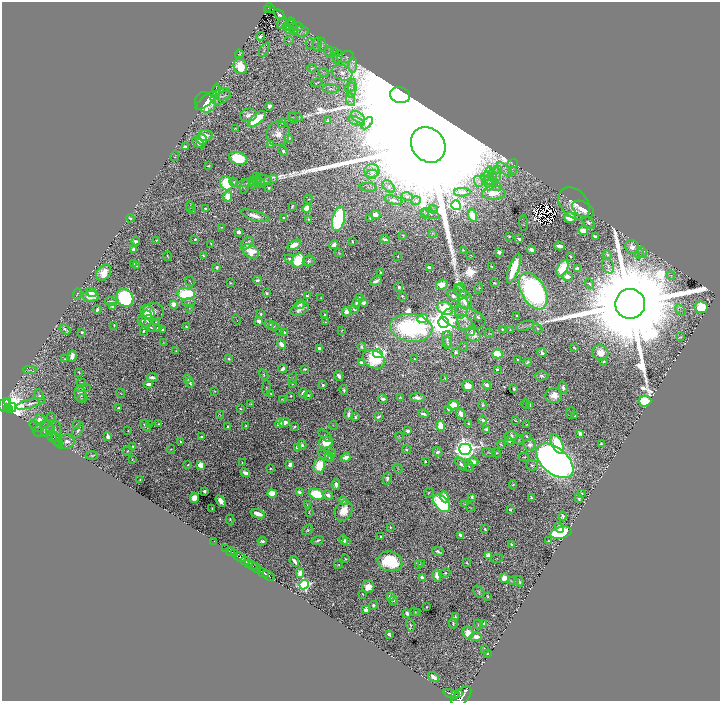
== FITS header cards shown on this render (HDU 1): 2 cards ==
NAXIS1  =                 1436
NAXIS2  =                 1397

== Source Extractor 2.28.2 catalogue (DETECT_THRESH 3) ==
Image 1436 x 1397 px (HDU 1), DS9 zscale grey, zoomed out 1/2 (1 PNG px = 2 x 2 image px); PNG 722 x 703 px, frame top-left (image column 1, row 1397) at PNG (2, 2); each listed source drawn as its Kron ellipse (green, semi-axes under 4 px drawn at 4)
Background 2.09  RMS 0.01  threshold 0.0304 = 3 sigma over >= 5 px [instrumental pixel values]
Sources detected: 831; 60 cannot appear on this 1/2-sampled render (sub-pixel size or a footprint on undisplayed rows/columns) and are neither listed nor drawn; of the other 771, the 500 brightest by FLUX_AUTO listed and drawn (271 fainter detections omitted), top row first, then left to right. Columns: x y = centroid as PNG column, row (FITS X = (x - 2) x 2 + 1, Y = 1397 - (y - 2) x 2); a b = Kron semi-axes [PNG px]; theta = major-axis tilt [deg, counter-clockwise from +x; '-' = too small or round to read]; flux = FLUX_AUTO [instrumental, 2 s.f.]
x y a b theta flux
270 8 5 2 - 280
267 9 2 1 - 33
279 15 6 3 -44 1.9
282 23 6 4 58 2.6
290 25 5 3 - 2
298 26 5 3 - 2.6
287 27 4 3 - 1.7
293 27 9 3 -75 3.6
289 29 4 3 - 2.5
301 31 7 5 -3 5.8
260 36 4 2 - 5
289 41 4 3 - 1.9
310 43 6 2 -84 1.4
317 44 7 4 86 4.2
322 45 7 2 -80 2.1
264 50 7 4 58 4.4
334 51 3 3 - 1.8
329 52 5 3 - 2.8
239 54 4 2 - 2.1
338 57 7 4 77 5.9
346 57 8 5 17 5.1
353 65 7 3 86 3.9
240 67 8 6 -61 64
312 68 4 3 - 3.1
324 72 5 2 - 1.8
342 73 10 7 -19 15
317 83 6 2 11 1.7
350 87 5 2 - 2.6
352 88 9 3 83 5.4
331 89 9 4 -3 4.2
216 90 6 3 88 2.2
400 95 10 8 -12 120000
221 96 10 7 27 7.7
224 96 7 3 17 3.6
206 100 13 5 39 100
350 100 7 2 -70 2.9
205 102 10 9 - 120
269 106 3 3 - 20
248 115 8 6 13 14
296 117 7 3 -18 3.2
358 117 8 5 -37 9.1
293 118 6 3 -52 2.3
257 119 11 5 38 120
327 121 3 3 - 2.3
356 121 9 3 -16 3.3
282 123 5 3 - 2.1
367 123 7 2 49 2.2
235 128 3 2 - 1.5
278 134 12 11 - 23
206 135 7 5 -8 19
289 138 3 2 - 6
201 139 6 5 - 32
198 143 7 4 -33 5.8
270 144 2 2 - 7.9
428 145 19 16 -49 430000
185 147 4 3 - 13
283 151 5 3 - 6.2
175 156 5 3 - 2.1
238 158 9 6 -16 94
513 163 5 3 - 2
208 166 3 2 - 2.5
498 169 4 2 - 1.9
505 169 10 4 -43 7
372 171 7 7 - 12
512 171 3 2 - 1.5
371 174 6 4 11 4.8
488 174 7 2 72 4.1
497 174 7 2 -84 3
256 176 3 2 - 2
492 176 6 3 -73 3.7
487 177 5 4 - 4.7
261 180 11 5 2 6.7
269 180 9 3 21 4.7
489 180 5 4 - 3.4
478 181 5 3 - 4
234 182 4 4 - 2.8
249 182 13 4 14 8.1
226 183 7 6 - 140
260 183 5 4 - 2.4
253 184 4 3 - 1.8
488 184 7 2 -77 2.9
245 186 7 4 72 2.9
368 187 9 3 -5 3.4
389 187 7 5 -45 6.5
497 187 4 3 - 1.8
269 188 2 2 - 2.6
462 192 8 4 1 7.5
494 193 12 7 3 48
228 196 5 4 - 35
407 197 6 3 -14 3
308 199 4 2 - 1.7
393 200 9 3 -14 7.5
416 201 5 4 - 3.4
574 203 18 13 -47 32
456 205 5 4 - 320
190 206 5 4 - 3.1
292 206 4 2 - 3.2
307 208 4 3 - 44
206 209 3 3 - 11
433 209 5 3 - 1.8
583 209 12 7 -30 37
192 211 4 3 - 4.7
425 214 4 3 - 2.4
430 214 10 3 -20 5.1
375 215 5 4 - 19
255 216 15 5 -17 18
473 216 6 4 -69 35
283 217 3 2 - 2.6
130 218 4 3 - 4.2
370 218 3 2 - 1.7
570 218 6 5 - 48
309 219 4 3 - 2
338 219 12 6 75 480
524 223 7 3 -86 2.9
589 223 7 4 -44 7.3
221 227 3 2 - 1.7
583 231 4 3 - 28
238 232 3 3 - 11
432 234 4 3 - 2.1
403 235 3 3 - 2.6
509 236 3 2 - 2.8
595 236 3 2 - 5.4
195 239 3 2 - 2.9
385 239 5 2 - 5.5
519 239 3 2 - 4.4
156 240 4 3 - 2.7
136 241 4 3 - 6
352 241 3 2 - 2.2
247 243 7 5 44 11
211 244 4 2 - 1.6
294 245 7 4 28 27
334 245 5 4 - 17
559 246 5 3 - 13
632 247 7 7 - 15
133 249 3 3 - 7
463 250 3 2 - 2.4
531 250 5 4 - 12
251 251 9 6 -30 56
499 252 3 3 - 12
642 252 5 3 - 3.3
339 253 4 2 - 1.8
639 254 5 3 - 2.2
203 255 3 2 - 2.8
471 255 4 2 - 1.8
607 255 4 3 - 3.7
167 256 5 1 - 2.4
398 256 2 2 - 2
570 256 3 2 - 6.5
289 259 4 3 - 5.4
298 260 7 6 - 110
309 261 6 5 - 5.8
134 264 3 3 - 20
136 266 4 3 - 6.1
492 266 2 2 - 2.4
608 266 8 5 -66 5.5
217 267 3 2 - 6.5
429 267 2 2 - 12
514 268 15 5 70 100
563 268 9 5 64 95
577 269 4 3 - 12
381 272 3 2 - 2.9
104 273 9 6 56 36
671 275 4 3 - 2.1
567 276 6 4 -10 12
257 280 4 3 - 4.9
190 281 5 2 - 2
376 281 6 3 24 12
230 283 3 2 - 1.8
494 283 3 2 - 4.1
589 284 5 3 - 3.8
442 285 6 4 17 22
399 287 5 2 - 5.1
461 287 5 3 - 5.6
479 288 5 3 - 2.1
460 291 8 4 -44 4.8
533 291 20 12 -61 700
91 292 5 3 - 9.1
266 293 3 2 - 3.6
77 294 6 2 73 1.5
186 294 9 6 -6 200
91 296 8 5 -1 42
307 296 3 2 - 3
402 296 3 2 - 3.2
453 296 7 4 -45 6.7
321 297 3 2 - 1.6
359 297 2 2 - 1.7
125 298 9 8 - 460
465 300 9 7 -75 39
111 301 6 3 -17 3.9
189 302 6 3 5 2.7
356 303 5 4 - 6.9
363 303 4 3 - 7
173 304 4 4 - 27
300 304 5 4 - 7.3
630 304 15 15 - 140000
113 307 3 3 - 16
701 307 6 6 - 130
189 308 3 3 - 1.8
445 308 8 6 -26 81
462 308 11 6 72 9
300 309 10 6 24 18
354 309 4 3 - 3.2
97 310 4 3 - 7.5
681 310 6 3 -49 2.8
147 312 8 6 -44 28
153 312 11 8 5 16
347 312 5 4 - 14
261 314 3 2 - 3.1
147 315 5 4 - 13
325 315 2 2 - 2.5
517 316 3 2 - 2.2
478 317 3 3 - 4.3
236 319 5 2 - 1.5
422 319 5 4 - 49
464 319 22 11 -10 27
142 320 4 3 - 2.2
147 321 7 5 36 4.1
259 321 3 3 - 18
156 322 3 2 - 2.5
325 322 3 2 - 1.5
443 322 5 5 - 4400
269 324 5 4 - 8.1
114 325 3 2 - 2.8
466 325 12 6 -56 10
186 326 2 2 - 3.6
273 326 5 3 - 3
525 326 9 4 18 5.5
151 327 4 2 - 3
158 328 3 2 - 2.5
411 328 21 14 -7 660
537 328 5 3 - 2.6
65 329 6 2 -37 4.8
162 329 3 2 - 3.1
503 329 4 3 - 3.4
342 330 2 2 - 1.5
510 330 4 3 - 1.9
143 331 3 3 - 3.5
280 331 3 1 - 1.4
82 332 3 2 - 5
284 333 4 3 - 10
489 333 5 3 - 2
473 334 8 6 -42 36
680 337 3 2 - 1.6
447 340 9 5 -88 7.1
163 342 4 3 - 1.5
447 342 5 4 - 3.4
281 344 4 3 - 24
464 346 4 3 - 1.8
362 347 4 3 - 3.2
319 348 3 3 - 11
574 348 4 2 - 3
176 351 3 2 - 1.5
456 352 3 3 - 6.4
542 352 5 3 - 6.7
600 353 8 7 - 27
378 354 5 4 - 840
497 354 5 4 - 100
72 356 6 3 82 20
65 359 4 3 - 2.1
229 359 4 3 - 4
374 359 11 8 -29 93
415 359 3 2 - 1.5
517 359 3 2 - 2.1
604 361 3 2 - 3.2
527 362 4 3 - 3.2
361 363 4 3 - 11
282 369 4 3 - 9.1
305 369 4 2 - 2.9
497 369 3 2 - 3.6
29 370 7 3 -2 1.6
79 372 3 2 - 2.1
264 375 6 3 -60 2.9
339 376 5 3 - 9.9
542 376 7 4 1 5.8
152 377 6 3 -10 9
293 378 6 2 63 1.7
445 378 3 2 - 1.8
187 379 4 3 - 8.4
81 383 4 3 - 2.4
190 383 5 3 - 8.4
148 384 5 3 - 13
292 384 3 2 - 1.8
323 385 3 2 - 6.1
487 385 4 3 - 11
468 386 5 5 - 28
83 388 7 4 1 3.5
266 388 7 3 89 3
563 388 6 4 -75 8.9
514 389 4 3 - 5.3
344 390 5 3 - 4.6
215 391 3 3 - 2.2
121 393 5 3 - 1.9
303 393 5 3 - 9.2
80 394 8 5 -84 11
271 394 3 3 - 1.9
308 395 4 3 - 2.7
40 396 7 4 -67 5.4
291 396 2 2 - 2
554 396 8 7 - 25
400 397 3 2 - 1.7
82 398 5 4 - 2.9
417 398 7 3 -4 10
282 399 4 3 - 1.9
383 399 5 3 - 8.6
645 401 6 5 - 110
8 402 2 1 - 170
31 404 15 4 15 11
250 404 3 2 - 2.4
526 404 4 3 - 2.1
4 405 6 5 - 2200
453 405 6 4 16 55
482 405 4 4 - 4.2
530 405 3 2 - 25
12 408 5 4 - 4900
119 408 3 2 - 3.2
7 409 2 1 - 420
240 409 4 3 - 3
448 409 4 3 - 3.3
10 410 4 1 - 1400
570 413 6 2 77 1.7
348 414 6 3 78 7.7
423 414 5 2 - 6.6
461 414 5 3 - 17
220 415 4 3 - 1.8
575 416 4 3 - 4.8
355 417 3 2 - 4.3
378 417 3 2 - 4.8
51 418 5 3 - 1.5
40 420 6 5 - 17
483 420 4 3 - 7
516 421 4 2 - 1.8
284 423 5 4 - 16
468 423 3 3 - 3.9
158 424 3 3 - 1.7
280 424 4 4 - 42
77 425 2 2 - 2.3
149 425 3 3 - 2.6
333 425 4 3 - 1.5
526 425 3 2 - 1.6
35 426 7 3 -40 2.6
146 426 6 3 -53 9.7
246 426 2 2 - 2.7
441 426 5 3 - 68
228 427 3 3 - 5.2
294 427 3 2 - 4.3
43 429 10 7 25 8.4
128 430 2 2 - 1.8
486 430 4 3 - 5.4
48 431 7 3 35 4.8
54 431 11 7 87 13
78 431 9 3 54 5.9
407 431 4 3 - 8.1
580 433 4 3 - 11
52 436 6 4 -46 3.4
202 436 4 2 - 5.5
325 436 8 2 -41 2.8
399 436 4 3 - 1.5
511 436 7 5 13 7.3
108 437 3 3 - 28
527 437 3 2 - 3.1
56 439 7 3 -72 2
57 440 9 3 -64 3.4
519 440 4 3 - 1.6
509 441 5 4 - 2.9
67 442 8 7 - 12
180 442 3 2 - 3
326 442 7 6 - 43
501 444 4 2 - 2.3
557 444 11 5 -60 98
601 444 4 3 - 3.2
302 445 5 4 - 6.8
530 445 6 6 - 11
133 446 3 2 - 3.5
297 448 3 3 - 18
171 449 4 2 - 2.1
465 449 6 5 - 2200
406 450 4 3 - 2.9
128 451 5 3 - 2.8
437 452 5 4 - 6.5
332 453 4 3 - 7.2
489 453 7 3 -18 2.9
496 453 5 3 - 3
325 455 7 4 -31 3.8
92 456 6 2 5 3.1
330 457 5 3 - 20
346 457 5 3 - 13
524 457 5 3 - 1.9
132 460 2 2 - 1.9
425 461 3 2 - 2.6
555 461 22 12 -40 3900
473 462 5 4 - 13
242 463 3 2 - 1.6
290 464 4 3 - 10
461 464 7 4 -50 8.9
188 465 3 2 - 2
201 465 3 3 - 93
532 465 6 5 - 5.3
319 466 7 5 78 63
469 466 6 4 -73 3.5
398 468 5 3 - 1.8
270 469 4 2 - 2.9
245 473 5 3 - 13
140 479 2 2 - 2
387 479 6 4 80 6.7
336 485 5 3 - 8.4
513 485 5 3 - 3
204 491 3 3 - 8.6
299 492 4 4 - 6.5
272 493 5 4 - 58
429 493 5 3 - 2.6
317 494 8 5 -20 100
582 494 2 2 - 3.8
328 495 5 4 - 9.7
444 497 6 3 -67 32
472 497 3 2 - 3.6
194 498 5 4 - 47
531 498 3 2 - 3.7
579 498 4 2 - 5.3
221 501 6 4 -57 21
343 501 5 4 - 9.3
442 503 10 6 -46 340
307 504 2 2 - 1.4
464 504 3 2 - 1.8
212 508 2 2 - 1.5
470 508 4 2 - 1.6
510 510 4 3 - 3.7
344 511 11 8 61 40
309 512 3 2 - 1.5
258 514 7 3 -19 24
562 516 4 3 - 5.4
230 519 5 3 - 3.4
390 527 3 3 - 2.4
559 528 5 3 - 7.8
485 529 3 2 - 3
307 530 6 4 36 4
561 533 11 6 12 200
461 535 4 3 - 18
380 537 3 2 - 5.9
317 540 6 2 17 4.8
344 540 5 3 - 19
214 541 2 1 - 38
262 541 4 3 - 5.6
549 541 3 2 - 2
346 542 3 2 - 5.1
511 544 3 2 - 3.4
226 549 4 1 - 390
230 551 5 2 - 1900
438 551 6 3 -20 6.6
234 554 3 2 - 560
489 555 3 3 - 41
240 557 6 2 -28 3100
497 558 6 2 15 1.7
345 559 3 2 - 2.2
245 561 4 2 - 850
294 561 5 2 - 16
390 561 12 9 -14 170
248 563 3 2 - 460
421 563 4 3 - 2.7
467 563 3 2 - 2.6
338 565 4 2 - 2.3
418 565 3 3 - 2.8
252 566 5 2 - 600
256 568 6 2 -40 470
263 573 6 2 -27 2000
300 573 5 4 - 18
445 573 5 3 - 3.9
437 575 6 4 -85 22
269 576 7 2 -32 2100
422 578 4 3 - 10
504 578 5 4 - 20
513 581 5 3 - 4
519 581 5 2 - 5.2
304 585 5 4 - 500
368 587 6 5 - 24
479 592 7 5 -54 4.9
363 594 3 2 - 1.6
488 596 3 2 - 2.6
390 597 3 3 - 21
393 600 5 4 - 3.2
373 605 4 4 - 4.9
427 607 3 2 - 1.9
366 610 4 3 - 18
415 612 3 2 - 2.6
418 612 3 3 - 4.6
407 613 4 3 - 9.4
456 617 3 2 - 2.7
453 624 5 3 - 5.1
478 624 5 4 - 2.8
484 624 3 3 - 7.6
410 625 6 3 -74 3.7
468 633 6 5 - 22
389 634 4 3 - 4.4
476 637 6 4 1 15
484 649 3 3 - 2.5
487 654 3 3 - 2
434 677 6 3 -37 14
451 694 8 3 -20 4700
458 694 3 3 - 1300
455 695 3 2 - 1800
461 696 12 6 46 8300
At the frame edge (FLAGS 8, measured only in part): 1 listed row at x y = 461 696
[271 fainter detections neither listed nor drawn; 60 sub-pixel or undisplayed-footprint detections neither listed nor drawn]